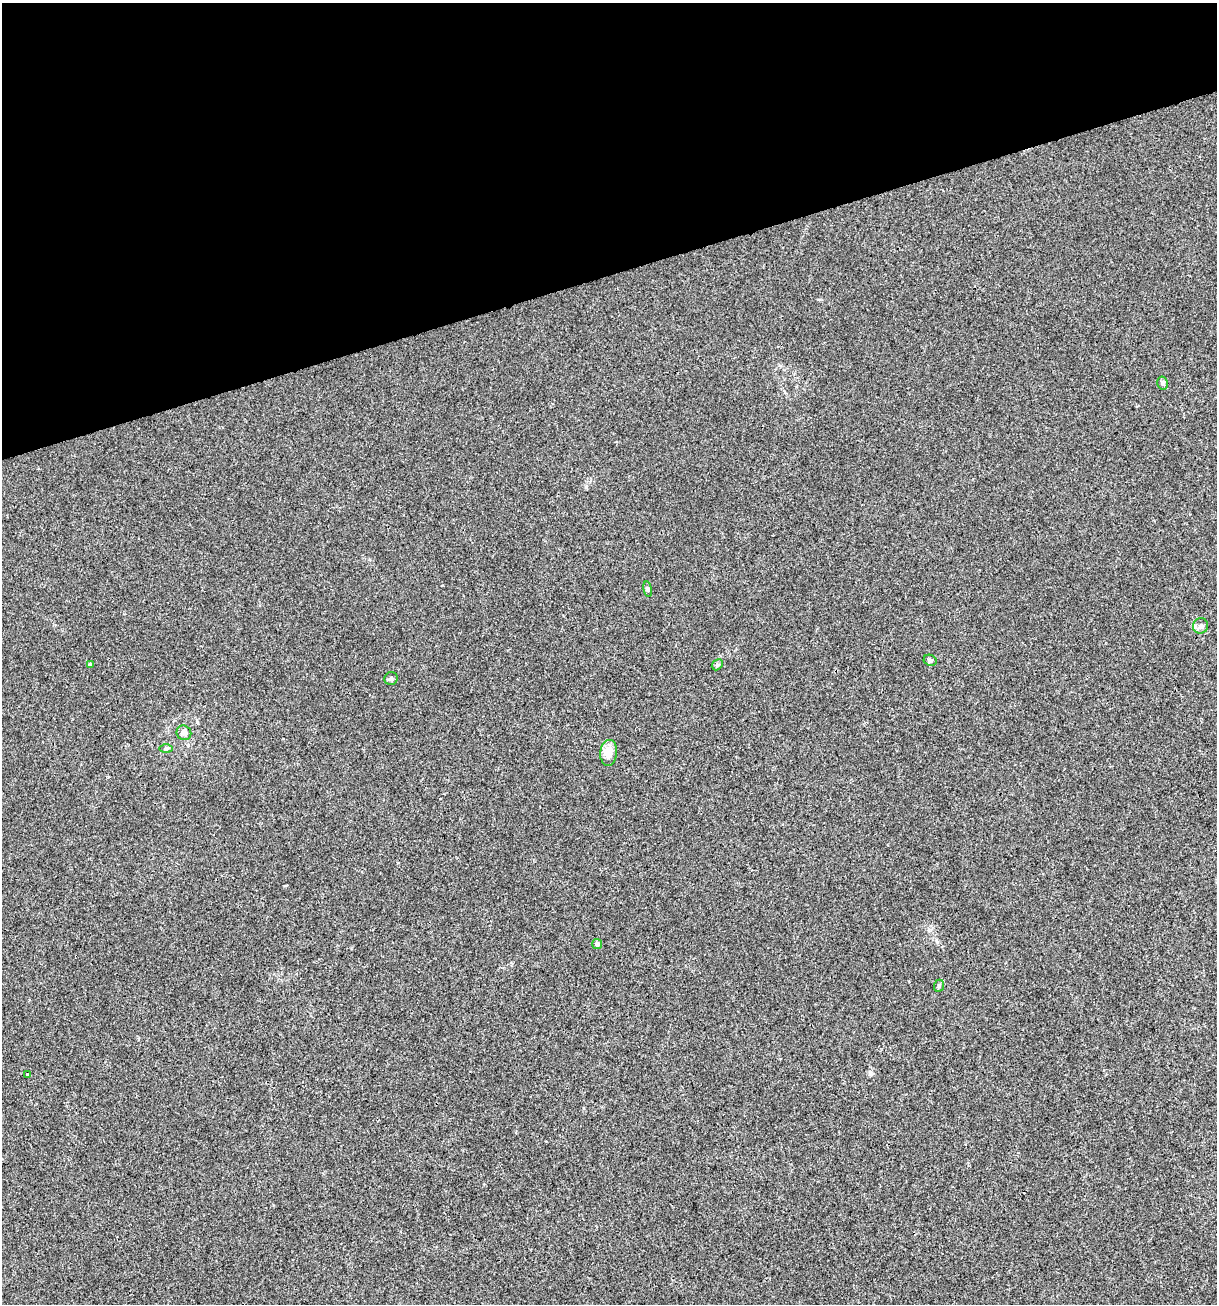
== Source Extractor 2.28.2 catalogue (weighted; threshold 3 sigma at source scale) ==
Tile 3 of 4 x 4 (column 3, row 1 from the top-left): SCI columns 2532-3746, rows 3905-5206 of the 5012 x 5207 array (HDU 1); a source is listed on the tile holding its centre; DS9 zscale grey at full resolution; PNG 1219 x 1306 px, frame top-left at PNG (2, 3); each listed source drawn as its Kron ellipse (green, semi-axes under 4 px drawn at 4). Shown black and unused: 21% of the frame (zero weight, under 3 of 4 exposures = <1% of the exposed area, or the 3 px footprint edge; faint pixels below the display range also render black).
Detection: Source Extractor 2.28.2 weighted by HDU 2 'WHT'; one run over the whole footprint, this tile lists its part. Background 0.00323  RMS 0.0026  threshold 0.0118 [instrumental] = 3 sigma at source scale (4.5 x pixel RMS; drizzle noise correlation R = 1.50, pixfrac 1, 0.0396/0.0396 arcsec/px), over >= 5 px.
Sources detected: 13; all 13 listed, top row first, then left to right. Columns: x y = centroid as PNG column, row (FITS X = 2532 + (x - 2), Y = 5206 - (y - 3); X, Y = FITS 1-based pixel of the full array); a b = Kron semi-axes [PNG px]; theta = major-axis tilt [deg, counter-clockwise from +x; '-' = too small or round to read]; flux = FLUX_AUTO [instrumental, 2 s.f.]
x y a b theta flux
1163 383 6 5 - 0.65
648 589 8 4 -81 0.4
1201 626 8 7 - 1.1
930 660 7 5 -24 0.6
90 664 4 4 - 0.53
717 665 6 4 46 0.41
391 679 7 6 - 0.64
184 733 8 7 - 1.1
166 748 7 4 1 0.47
609 753 13 8 85 3.5
597 944 5 5 - 0.98
939 986 6 5 - 0.41
28 1075 4 3 - 0.24